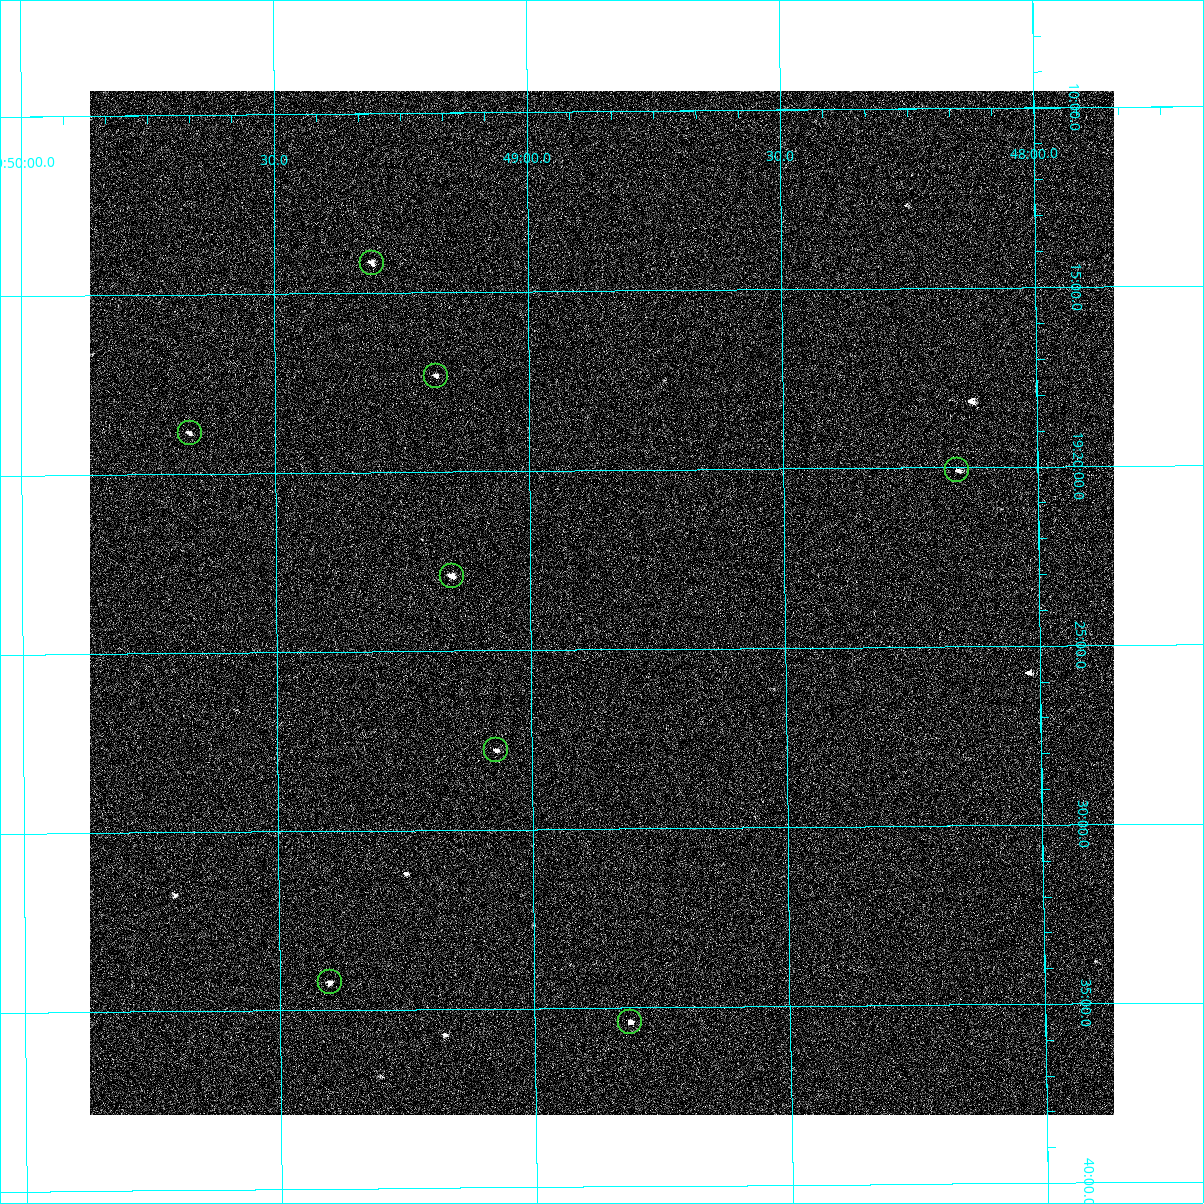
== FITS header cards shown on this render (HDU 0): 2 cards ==
NAXIS1  =                 1024 /fastest changing axis
NAXIS2  =                 1024 /next to fastest changing axis

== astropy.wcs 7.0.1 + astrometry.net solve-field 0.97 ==
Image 1024 x 1024 px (HDU 0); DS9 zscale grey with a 90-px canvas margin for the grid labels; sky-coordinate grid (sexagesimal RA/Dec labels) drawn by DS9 from the SOLVED WCS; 8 Tycho-2 reference stars matched to detected sources circled (green)
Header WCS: RA---TAN-SIP/DEC--TAN-SIP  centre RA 10:48:52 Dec +19:24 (162.21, +19.39 deg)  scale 1.67 arcsec/px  FOV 28.5' x 28.6'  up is -179 deg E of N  parity flipped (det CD > 0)
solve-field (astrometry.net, Tycho-2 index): VERIFIED the header's WCS against the Tycho-2 star catalogue (8 matches, 0 conflicts) and refined it, rather than solving blind
Solved WCS: RA---TAN-SIP/DEC--TAN-SIP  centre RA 10:48:52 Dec +19:24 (162.22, +19.39 deg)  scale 1.67 arcsec/px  FOV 28.5' x 28.6'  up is -179 deg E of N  parity flipped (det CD > 0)
The solver's refit moves the header's centre by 0.21 arcsec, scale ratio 0.9992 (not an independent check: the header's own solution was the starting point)
Tycho-2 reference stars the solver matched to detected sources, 8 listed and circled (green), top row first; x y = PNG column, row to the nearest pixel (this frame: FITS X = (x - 90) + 1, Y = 1024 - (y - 91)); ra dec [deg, ICRS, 3 dp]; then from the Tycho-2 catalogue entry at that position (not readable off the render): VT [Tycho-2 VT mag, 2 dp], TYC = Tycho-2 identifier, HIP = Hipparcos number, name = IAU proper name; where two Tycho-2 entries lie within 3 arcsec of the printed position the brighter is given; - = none
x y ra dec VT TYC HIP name
372 263 162.327 +19.236 11.44 1431-924-1 - -
436 376 162.296 +19.289 11.65 1431-83-1 - -
190 433 162.417 +19.314 11.68 1431-849-1 - -
957 470 162.040 +19.335 11.50 1431-78-1 - -
452 576 162.289 +19.382 10.24 1431-172-1 - -
496 750 162.268 +19.463 12.24 1431-163-1 - -
330 982 162.350 +19.570 11.35 1431-181-1 - -
630 1022 162.204 +19.590 11.52 1431-209-1 - -